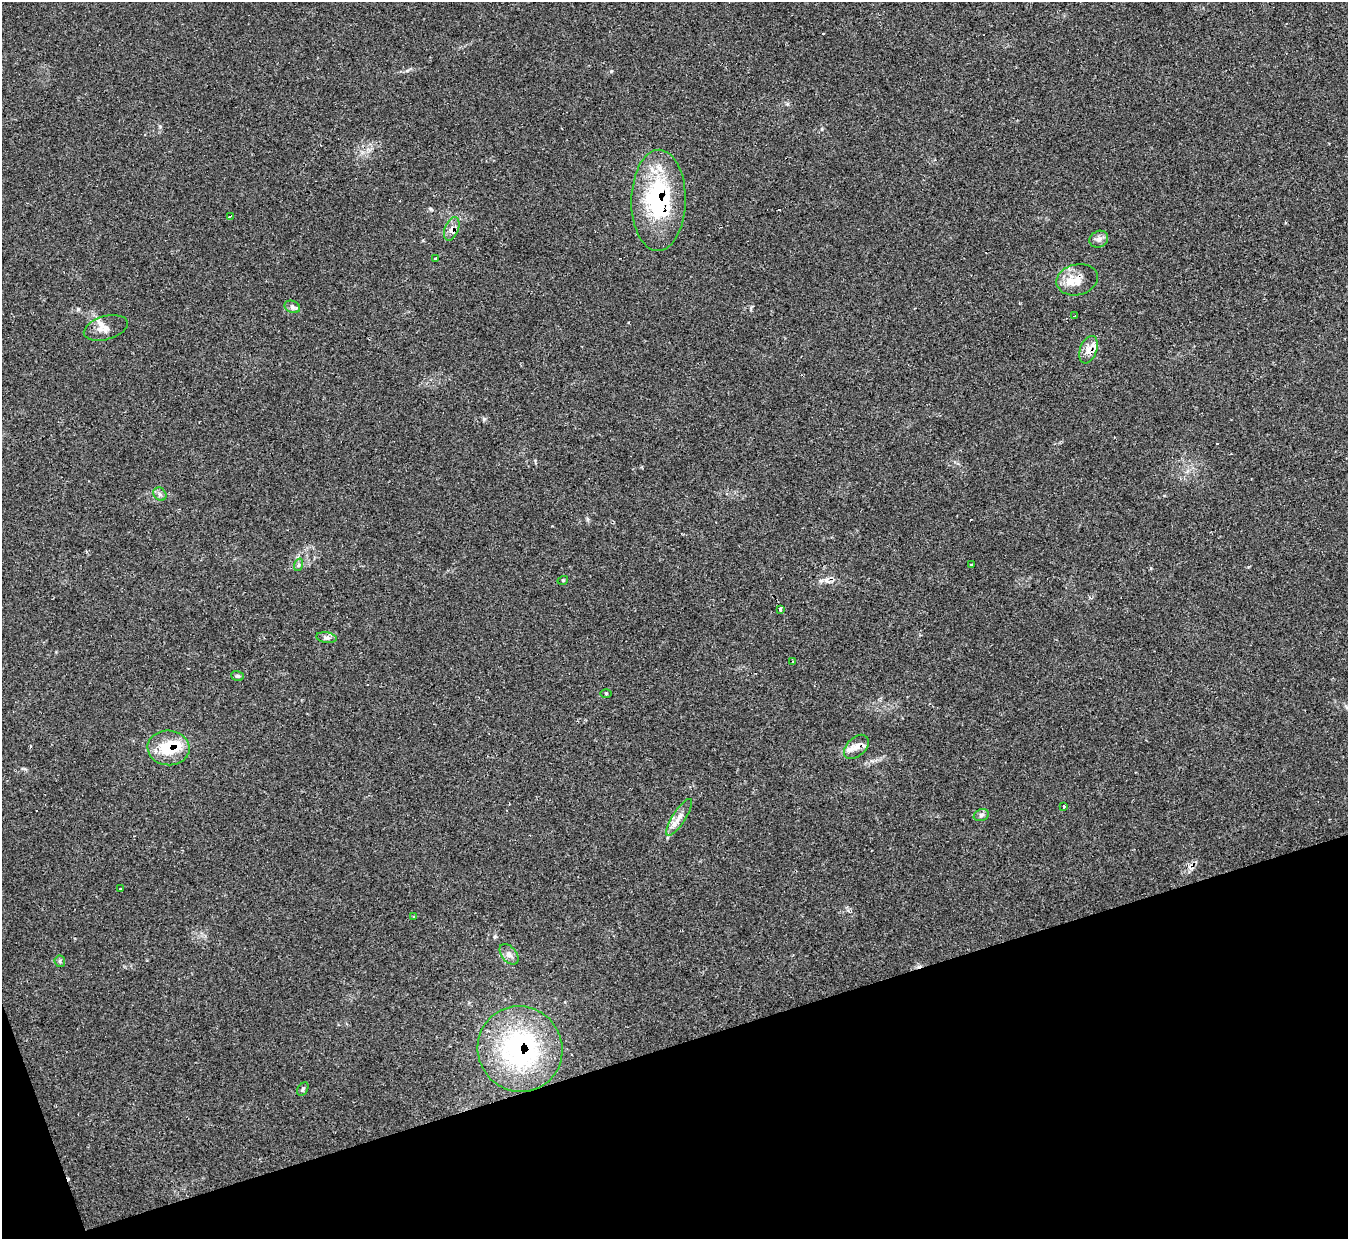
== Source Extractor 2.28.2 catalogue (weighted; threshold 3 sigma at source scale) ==
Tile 14 of 4 x 4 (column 2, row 4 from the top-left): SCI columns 1353-2698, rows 150-1386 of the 5390 x 5374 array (HDU 1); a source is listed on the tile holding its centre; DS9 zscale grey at full resolution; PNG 1350 x 1241 px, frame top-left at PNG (2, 2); each listed source drawn as its Kron ellipse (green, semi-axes under 4 px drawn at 4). Shown black and unused: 16% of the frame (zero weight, under 2 of 3 exposures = <1% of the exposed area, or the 3 px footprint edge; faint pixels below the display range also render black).
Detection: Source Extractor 2.28.2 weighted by HDU 2 'WHT'; one run over the whole footprint, this tile lists its part. Background 0.0355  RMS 0.0046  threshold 0.0208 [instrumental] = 3 sigma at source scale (4.5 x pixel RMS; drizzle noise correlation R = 1.50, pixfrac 1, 0.05/0.05 arcsec/px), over >= 5 px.
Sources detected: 40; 6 cosmic-ray / hot-pixel residue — neither listed nor drawn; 4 inside a brighter listed object's ellipse — not listed separately; the other 30 listed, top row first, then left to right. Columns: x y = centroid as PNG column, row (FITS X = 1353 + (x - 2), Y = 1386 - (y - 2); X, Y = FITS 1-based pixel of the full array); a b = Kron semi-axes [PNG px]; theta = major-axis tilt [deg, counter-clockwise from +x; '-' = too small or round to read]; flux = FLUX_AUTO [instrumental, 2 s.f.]
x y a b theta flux
658 200 51 27 89 51
230 216 4 3 - 0.87
452 229 12 7 69 2.7
1099 239 10 8 28 2
435 259 3 3 - 1
1077 280 21 15 13 6.8
292 307 8 6 -21 1.4
1074 316 3 2 - 0.59
106 328 22 11 16 4.7
1088 350 14 8 71 3.9
160 494 7 6 - 1.2
298 565 6 4 71 0.75
972 565 3 3 - 0.68
563 580 5 3 - 0.42
780 610 4 3 - 2.2
326 638 10 5 -9 1.5
793 661 3 3 - 0.83
237 676 6 5 - 0.82
606 693 5 3 - 0.49
856 747 14 9 42 3.8
168 748 21 17 -5 16
1064 807 3 2 - 0.53
981 815 8 6 22 1.2
679 817 21 6 57 3.9
120 889 3 3 - 0.65
414 916 3 3 - 0.67
509 954 12 7 -50 2.2
60 961 6 5 - 0.7
520 1049 43 42 - 67
303 1089 7 5 60 0.83
Overlapping masked pixels (flux is a lower limit): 7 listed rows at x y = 658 200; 452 229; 1077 280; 1088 350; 856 747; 168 748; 520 1049
Unlisted compact peaks at least as high as the median listed source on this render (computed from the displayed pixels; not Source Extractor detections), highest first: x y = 78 309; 611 71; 484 419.